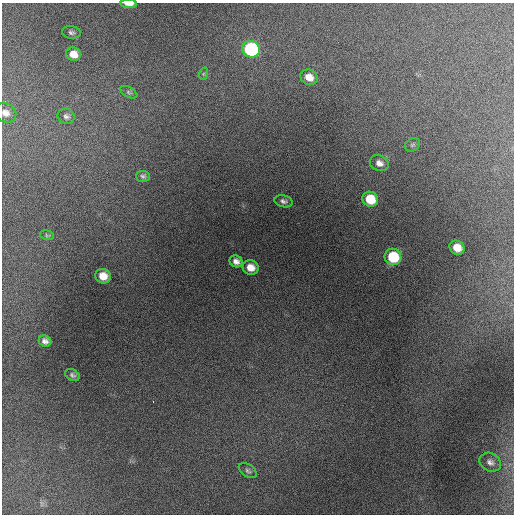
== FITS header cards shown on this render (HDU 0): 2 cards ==
NAXIS1  =                  512 / Axis length
NAXIS2  =                  512 / Axis length

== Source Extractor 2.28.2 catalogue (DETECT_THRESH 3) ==
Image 512 x 512 px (HDU 0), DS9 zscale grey, 1 PNG px = 1 image px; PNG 516 x 516 px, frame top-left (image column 1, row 512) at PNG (2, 3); each listed source drawn as its Kron ellipse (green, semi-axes under 4 px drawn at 4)
Background 10400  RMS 100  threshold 306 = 3 sigma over >= 5 px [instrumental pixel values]
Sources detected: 24; all 24 listed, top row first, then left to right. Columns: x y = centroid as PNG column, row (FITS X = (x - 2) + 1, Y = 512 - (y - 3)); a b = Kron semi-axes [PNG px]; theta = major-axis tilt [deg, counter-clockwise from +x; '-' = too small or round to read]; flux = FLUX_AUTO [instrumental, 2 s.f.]
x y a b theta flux
129 4 8 3 -2 43000
71 32 9 6 -8 19000
251 49 9 8 - 880000
73 54 7 6 - 71000
203 74 6 4 71 9600
309 77 9 7 -25 73000
129 92 9 5 -28 15000
5 113 11 9 -30 48000
66 116 9 7 -25 24000
412 145 8 6 31 14000
379 163 10 7 -25 42000
143 176 7 5 -4 16000
370 199 8 7 - 180000
283 201 9 6 -14 24000
47 235 7 4 -13 10000
457 248 8 7 - 93000
393 257 8 8 - 310000
236 261 6 6 - 36000
251 267 8 7 - 74000
103 276 8 7 - 88000
45 341 6 5 - 30000
72 375 7 5 -33 18000
490 462 11 9 -26 34000
248 471 10 6 -34 19000
At the frame edge (FLAGS 8, measured only in part): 2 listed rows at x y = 129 4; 5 113